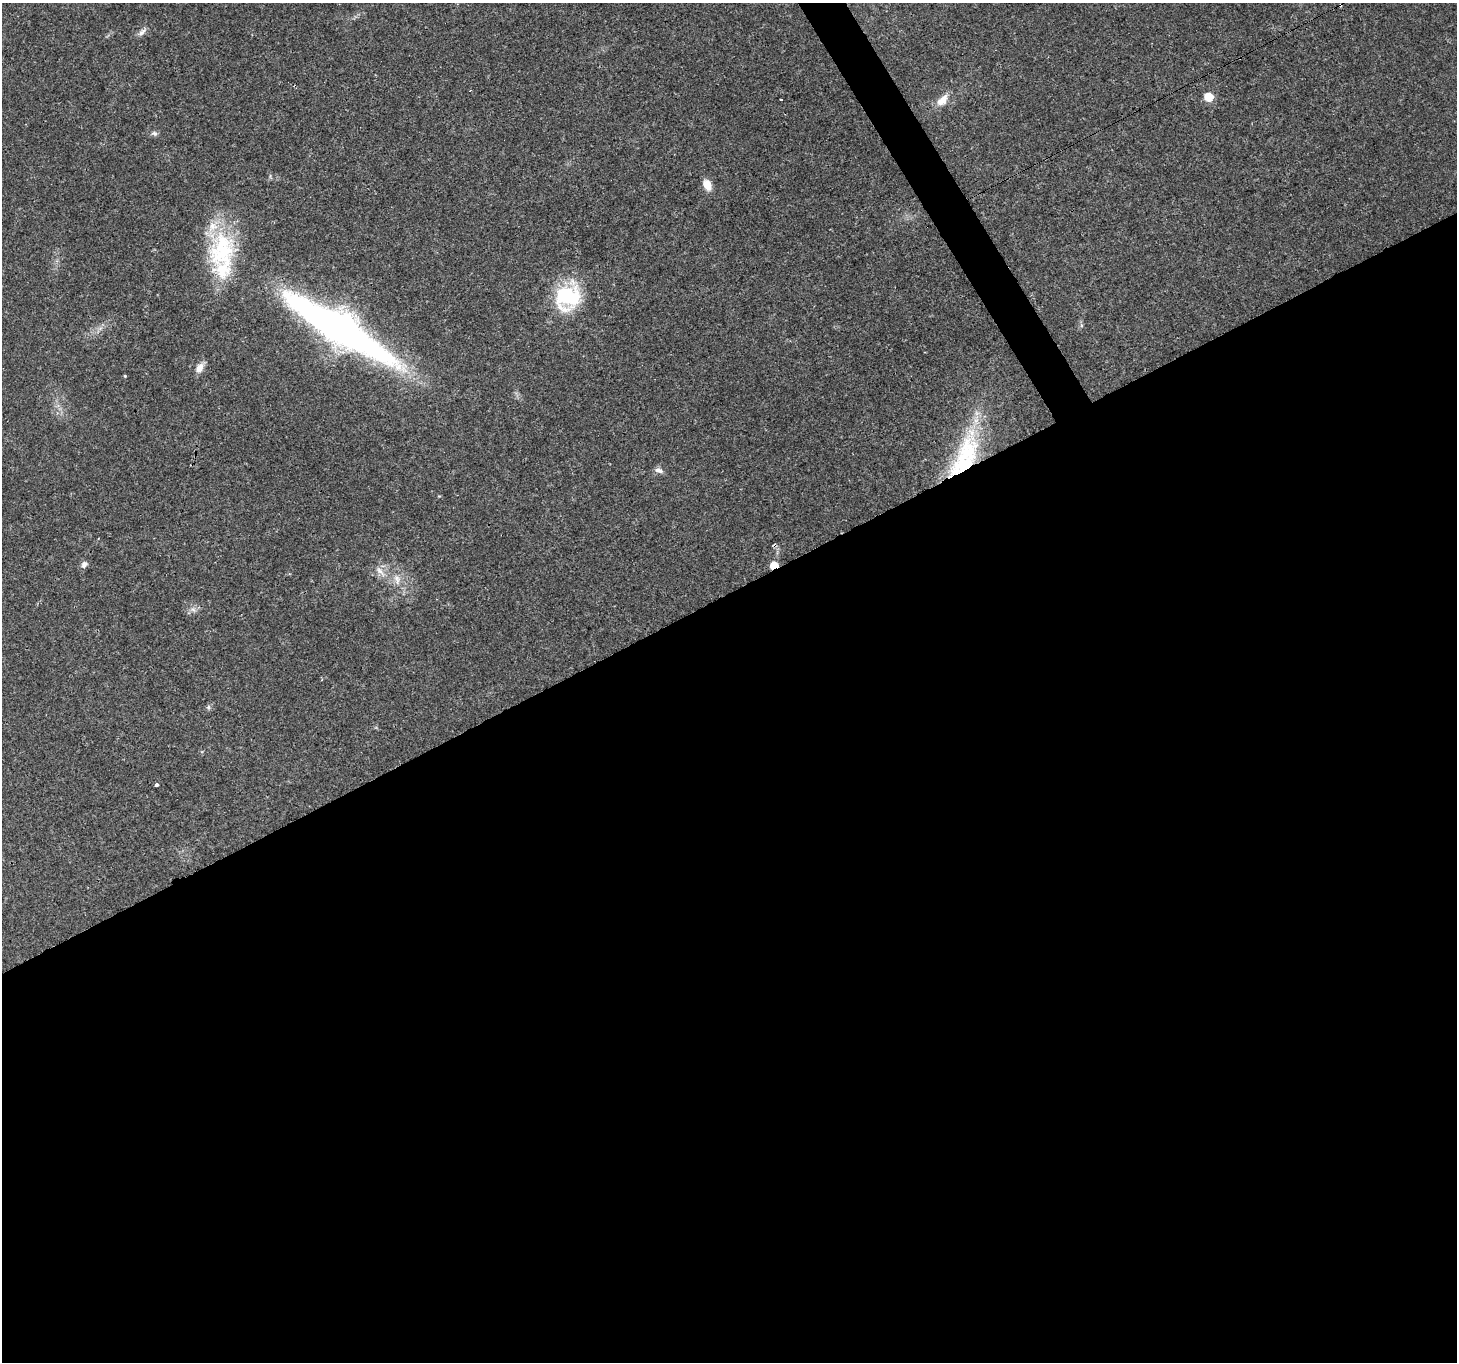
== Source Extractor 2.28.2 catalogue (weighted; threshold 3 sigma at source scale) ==
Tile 15 of 4 x 4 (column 3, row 4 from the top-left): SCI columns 2913-4367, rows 169-1528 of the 5821 x 5717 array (HDU 1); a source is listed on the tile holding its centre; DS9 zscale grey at full resolution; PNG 1459 x 1364 px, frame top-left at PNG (2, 3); no overlay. Shown black and unused: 58% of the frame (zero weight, under 3 of 4 exposures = <1% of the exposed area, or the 3 px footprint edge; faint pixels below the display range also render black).
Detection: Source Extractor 2.28.2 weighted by HDU 2 'WHT'; one run over the whole footprint, this tile lists its part. Background 0.0567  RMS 0.0027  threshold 0.012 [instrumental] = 3 sigma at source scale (4.5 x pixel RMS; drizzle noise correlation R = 1.50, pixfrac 1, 0.0396/0.0396 arcsec/px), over >= 5 px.
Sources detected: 23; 1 cosmic-ray / hot-pixel residue — not listed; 2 inside a brighter listed object's ellipse — not listed separately; the other 20 listed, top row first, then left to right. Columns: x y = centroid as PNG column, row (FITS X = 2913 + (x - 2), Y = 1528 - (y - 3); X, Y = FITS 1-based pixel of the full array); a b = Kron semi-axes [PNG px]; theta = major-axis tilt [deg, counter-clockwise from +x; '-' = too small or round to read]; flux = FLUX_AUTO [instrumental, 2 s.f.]
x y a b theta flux
142 32 15 6 42 1.2
1209 97 6 6 - 8.3
781 100 3 3 - 0.47
942 100 18 9 49 3.1
154 133 9 5 -11 0.74
707 185 13 9 -65 2.9
213 226 16 12 50 4.2
567 297 26 24 29 22
339 328 145 29 -32 120
199 368 13 8 57 1.9
125 376 4 3 - 0.24
966 453 60 26 70 27
659 470 12 6 -19 1.1
84 564 8 7 - 1.1
774 565 5 4 - 5.7
380 571 18 6 -50 2
397 579 17 8 -81 2.5
193 609 7 5 -2 0.78
208 707 6 5 - 0.55
156 785 3 3 - 0.83
Overlapping masked pixels (flux is a lower limit): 3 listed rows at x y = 339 328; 966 453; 774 565